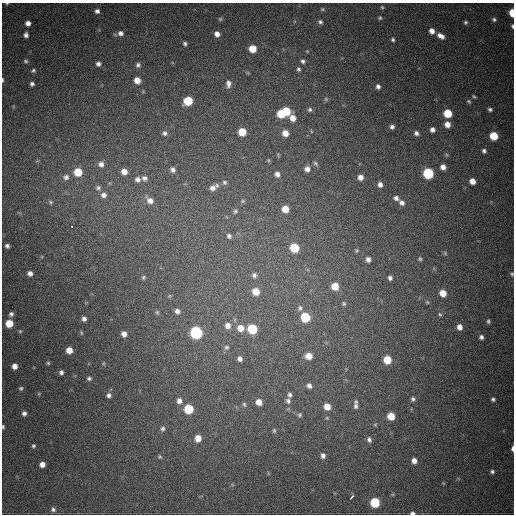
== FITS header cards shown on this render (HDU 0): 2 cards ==
NAXIS1  =                  512
NAXIS2  =                  512

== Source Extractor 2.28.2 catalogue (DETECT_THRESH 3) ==
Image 512 x 512 px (HDU 0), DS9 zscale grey, 1 PNG px = 1 image px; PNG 516 x 516 px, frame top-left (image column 1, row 512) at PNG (2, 3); no overlay
Background 750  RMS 21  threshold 64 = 3 sigma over >= 5 px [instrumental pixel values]
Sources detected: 160; all 160 listed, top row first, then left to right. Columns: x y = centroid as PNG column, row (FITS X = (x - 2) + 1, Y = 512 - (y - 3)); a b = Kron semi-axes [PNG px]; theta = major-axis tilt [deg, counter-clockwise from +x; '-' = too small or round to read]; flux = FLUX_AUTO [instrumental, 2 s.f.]
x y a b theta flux
7 3 5 3 - 1400
382 7 5 5 - 1900
322 9 6 4 -15 2000
97 11 6 5 - 4900
512 13 6 4 -88 28000
380 18 5 5 - 2200
220 19 6 5 - 2300
494 19 6 5 - 3100
320 22 6 5 - 3500
465 22 4 4 - 2600
28 23 5 5 - 7600
512 26 5 3 - 2400
432 31 6 5 - 8700
120 33 7 7 - 6700
217 34 5 5 - 8300
26 35 6 6 - 4900
441 36 9 5 -30 9000
393 40 4 4 - 2700
185 44 5 4 - 2900
253 49 6 6 - 28000
26 61 5 5 - 2500
303 61 6 5 - 3300
98 64 5 5 - 4900
138 65 6 5 - 3700
299 69 5 4 - 2800
33 70 6 4 32 2500
248 73 6 4 -72 1400
2 80 5 2 - 2100
137 80 6 5 - 17000
32 84 5 4 - 3800
228 84 10 6 90 7000
378 87 5 5 - 4600
474 96 5 3 - 2000
326 99 5 5 - 2100
188 101 6 6 - 56000
469 101 6 5 - 2400
310 109 6 6 - 3100
490 109 5 4 - 3200
286 111 6 6 - 47000
448 113 6 6 - 42000
281 114 6 5 - 38000
293 118 9 6 -49 12000
447 124 6 6 - 12000
392 127 5 5 - 4400
432 130 6 5 - 6100
311 131 5 3 - 1100
242 132 6 6 - 34000
164 133 6 5 - 4100
285 133 6 5 - 13000
416 133 6 5 - 5000
494 136 6 6 - 44000
484 151 5 5 - 3700
268 160 5 4 - 1400
315 163 8 5 -40 2900
101 164 8 8 - 8500
443 167 5 5 - 8200
307 169 7 7 - 7500
173 170 6 5 - 5300
78 172 7 7 - 38000
124 172 7 6 - 13000
428 173 6 6 - 110000
277 174 6 6 - 5800
66 177 9 8 - 6900
361 177 5 5 - 8600
144 178 7 7 - 5600
137 179 7 7 - 6600
472 181 5 5 - 12000
224 182 6 6 - 3200
380 184 6 5 - 5800
213 187 11 6 29 8100
98 188 8 7 - 5200
104 195 8 8 - 7400
396 198 7 5 -37 5100
150 200 11 7 -44 12000
243 201 6 5 - 2300
51 202 7 5 -28 2700
402 203 7 6 - 5800
285 209 6 5 - 20000
235 211 7 6 - 3100
72 226 3 2 - 2600
229 236 7 6 - 4400
7 246 4 4 - 3800
294 248 6 6 - 58000
357 251 5 4 - 1800
445 253 6 5 - 2200
368 259 6 5 - 6300
420 259 6 5 - 2300
30 273 5 5 - 6600
512 274 6 5 - 2300
254 275 7 6 - 4700
143 277 5 5 - 2400
390 278 5 4 - 4000
335 286 6 6 - 25000
256 291 7 7 - 22000
443 293 6 6 - 19000
169 296 6 4 18 1500
427 302 6 5 - 2200
344 304 5 5 - 2300
300 308 8 7 - 4100
177 311 6 5 - 5600
157 312 6 5 - 2100
11 314 5 5 - 4000
440 314 6 4 -64 2300
305 317 6 6 - 73000
84 319 5 4 - 4800
488 321 5 4 - 2700
9 323 6 6 - 28000
228 326 7 7 - 9200
459 327 7 6 - 9300
240 328 8 7 - 16000
252 329 6 6 - 82000
20 331 5 4 - 1900
196 332 7 6 - 240000
81 333 6 4 -71 1600
124 334 5 5 - 7400
481 337 5 5 - 4200
226 347 7 7 - 3800
69 350 5 5 - 16000
309 356 6 6 - 19000
240 359 6 5 - 5600
387 360 6 6 - 37000
48 363 5 4 - 2100
104 363 6 3 70 1600
15 366 6 5 - 9700
61 372 5 5 - 4000
89 378 6 5 - 3000
309 386 6 5 - 5800
21 388 6 5 - 2700
39 394 5 4 - 1500
109 395 6 6 - 4800
290 395 6 5 - 3500
413 399 6 5 - 3500
493 399 4 4 - 3000
179 401 8 7 - 8100
288 401 8 7 - 4900
259 402 6 5 - 14000
244 404 7 5 -73 2600
356 406 10 6 90 6100
327 407 6 6 - 19000
188 409 6 6 - 70000
24 413 5 5 - 5100
299 415 6 5 - 2700
391 416 6 5 - 30000
375 424 6 5 - 2100
3 427 4 3 - 2100
162 428 7 6 - 4500
274 431 6 5 - 2300
198 438 7 6 - 17000
369 440 8 6 -73 4900
33 446 5 4 - 2400
512 448 6 3 87 4300
323 456 7 5 -87 5600
160 457 6 5 - 2400
414 461 6 6 - 8600
42 464 5 5 - 9700
492 472 5 4 - 3100
352 497 5 3 - 14000
375 502 6 6 - 83000
53 509 6 5 - 3600
412 513 5 3 - 3800
At the frame edge (FLAGS 8, measured only in part): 8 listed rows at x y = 7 3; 512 13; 512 26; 2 80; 512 274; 3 427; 512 448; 412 513